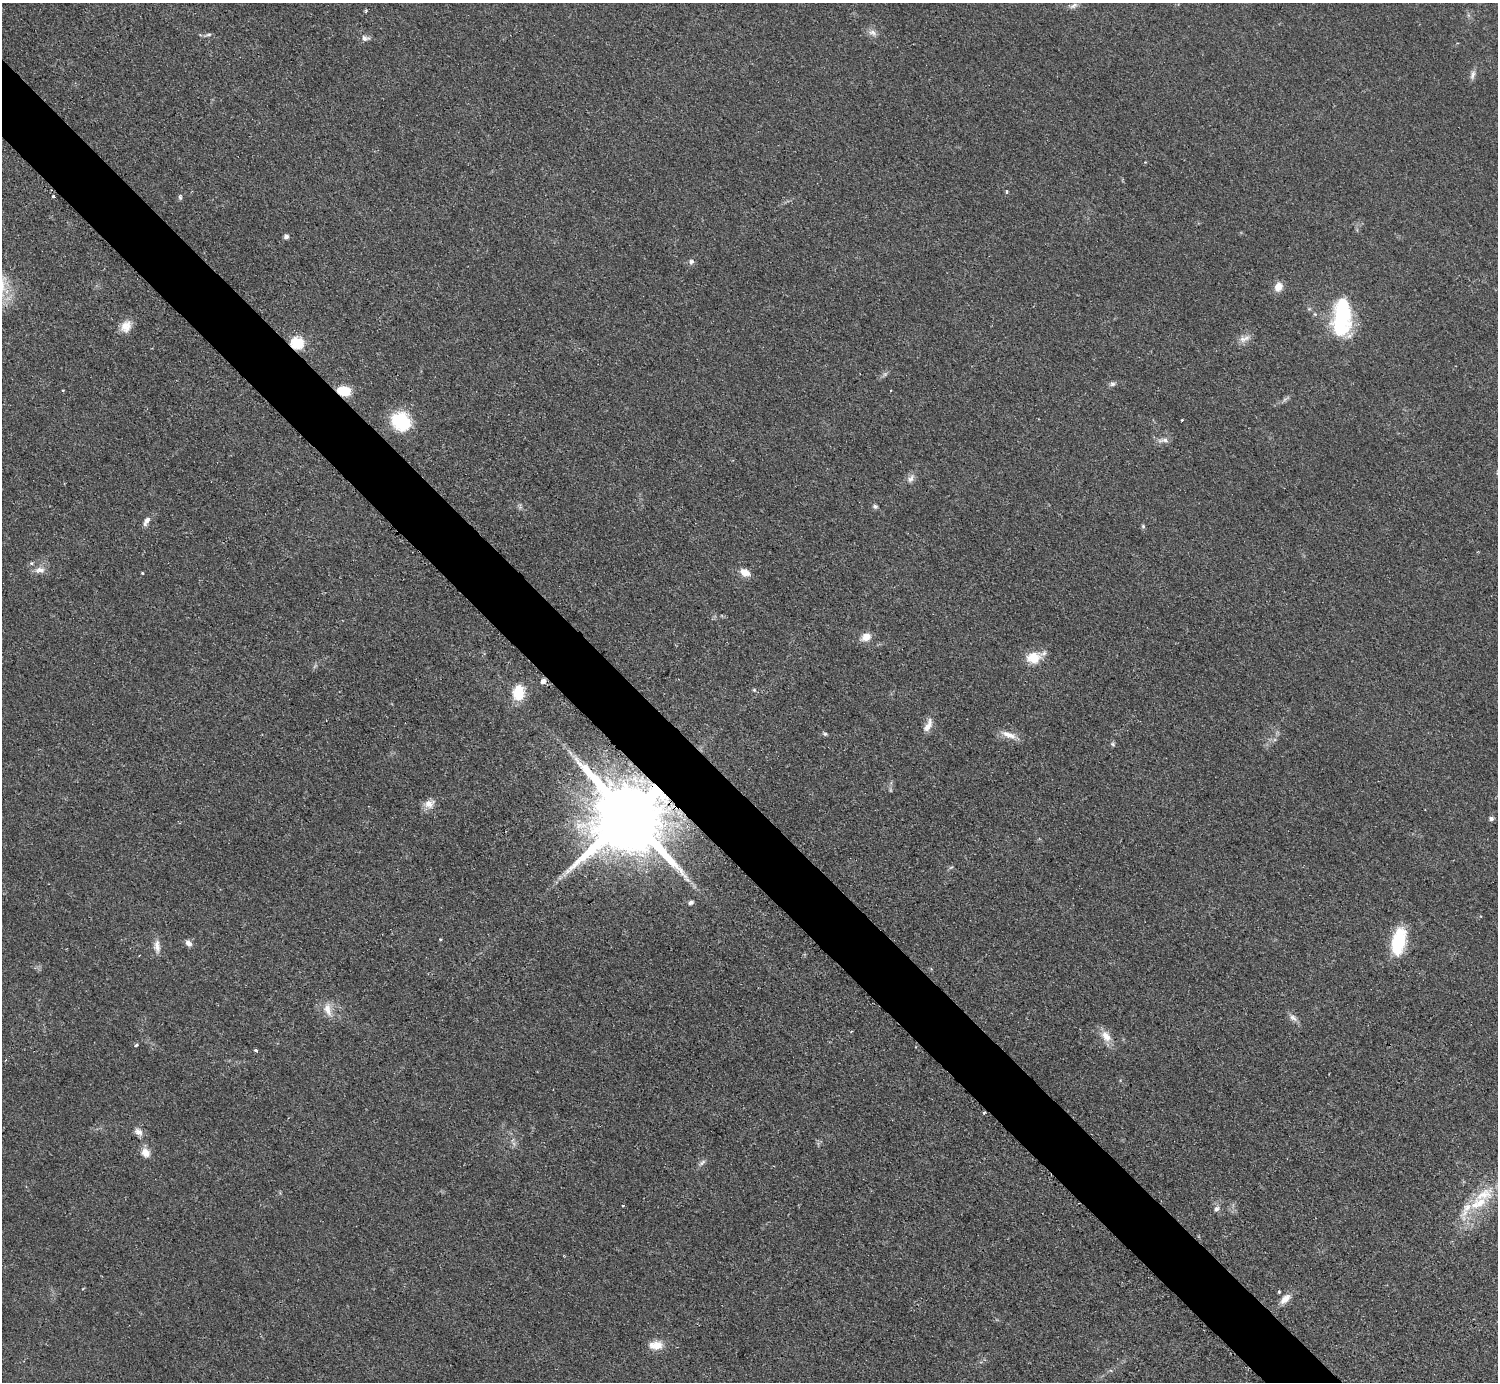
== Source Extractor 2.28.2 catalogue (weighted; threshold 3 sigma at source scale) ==
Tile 11 of 4 x 4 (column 3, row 3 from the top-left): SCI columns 2998-4493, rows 1687-3066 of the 5989 x 5988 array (HDU 1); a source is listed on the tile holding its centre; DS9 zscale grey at full resolution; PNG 1500 x 1384 px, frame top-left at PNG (2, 3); no overlay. Shown black and unused: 5% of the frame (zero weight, under 2 of 3 exposures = <1% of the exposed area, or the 3 px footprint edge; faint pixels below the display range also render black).
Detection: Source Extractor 2.28.2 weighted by HDU 2 'WHT'; one run over the whole footprint, this tile lists its part. Background 0.05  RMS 0.0069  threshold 0.0312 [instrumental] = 3 sigma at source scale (4.5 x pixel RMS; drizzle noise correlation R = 1.50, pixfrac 1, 0.05/0.05 arcsec/px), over >= 5 px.
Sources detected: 74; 3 too faint to see at this stretch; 1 cosmic-ray / hot-pixel residue — not listed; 4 inside a brighter listed object's ellipse — not listed separately; the other 66 listed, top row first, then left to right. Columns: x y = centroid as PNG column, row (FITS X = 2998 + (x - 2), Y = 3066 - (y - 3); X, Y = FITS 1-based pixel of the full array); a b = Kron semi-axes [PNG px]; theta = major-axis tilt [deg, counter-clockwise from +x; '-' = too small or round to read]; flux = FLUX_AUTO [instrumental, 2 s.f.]
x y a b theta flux
1073 6 12 6 27 2.7
366 10 4 3 - 1.1
873 33 12 7 -27 3.6
208 35 11 4 13 1.5
365 38 11 7 -5 3
1473 75 14 6 77 2.9
1145 162 3 3 - 0.49
1006 191 5 3 - 0.98
53 196 3 3 - 1.5
180 197 8 5 -88 1.3
286 237 6 5 - 2.2
691 262 7 6 - 2.1
1278 287 10 8 72 7.3
1342 316 43 19 88 67
126 326 16 12 58 8.2
1244 339 18 8 23 4.8
297 343 6 6 - 83
885 374 8 5 45 1.6
1112 384 8 6 -8 1.9
63 390 4 3 - 0.59
344 391 11 8 -12 18
891 391 3 2 - 0.76
1182 420 3 2 - 0.85
401 421 23 19 -38 34
1163 440 17 6 -1 3.7
911 478 13 8 53 3.8
875 506 7 6 - 1.6
146 521 13 6 61 3.7
1143 526 6 5 - 1.1
40 570 15 9 4 5.4
745 572 12 8 -27 6.9
142 573 3 2 - 0.68
866 637 10 8 25 7.8
1033 658 17 13 5 13
543 681 7 6 - 2.9
754 690 6 5 - 1
518 693 15 10 88 23
928 725 20 8 64 6.1
825 734 6 5 - 1.2
1009 735 22 8 -21 7.2
1113 744 6 5 - 1.2
570 752 10 4 -49 2.4
429 804 14 11 19 6.2
628 816 19 18 - 12000
1491 819 6 5 - 2
951 867 6 3 19 0.93
564 875 7 5 -44 1.8
691 902 7 5 23 1.6
440 939 3 3 - 0.91
1399 941 26 13 77 40
189 943 9 7 -45 3.4
157 946 18 8 -86 5.5
328 1009 21 10 -76 8
1293 1018 14 7 -41 3.6
1106 1036 18 11 -54 8.5
136 1045 4 3 - 2
256 1050 3 3 - 1.8
138 1132 12 8 -34 4.2
145 1153 12 10 -60 6.9
702 1163 12 5 44 2.3
1484 1194 38 18 32 27
623 1206 3 3 - 0.68
1217 1209 8 6 47 2.4
1279 1292 4 3 - 0.77
1285 1299 16 8 43 6.6
656 1345 19 11 2 9.1
Overlapping masked pixels (flux is a lower limit): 3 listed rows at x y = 297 343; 344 391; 628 816